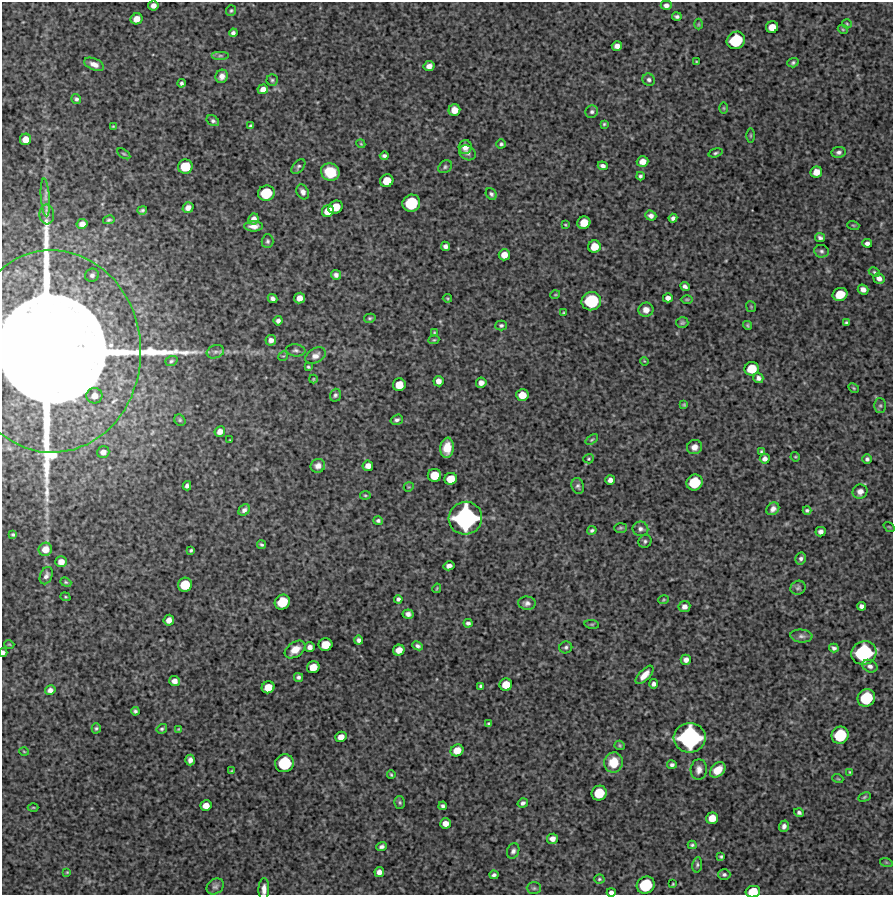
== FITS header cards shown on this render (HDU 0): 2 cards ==
NAXIS1  =                  891 /Length X axis
NAXIS2  =                  893 /Length Y axis

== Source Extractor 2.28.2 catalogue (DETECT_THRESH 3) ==
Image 891 x 893 px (HDU 0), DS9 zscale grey, 1 PNG px = 1 image px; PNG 895 x 897 px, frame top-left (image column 1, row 893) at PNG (2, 2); each listed source drawn as its Kron ellipse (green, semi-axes under 4 px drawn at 4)
Background 6270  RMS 250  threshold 761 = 3 sigma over >= 5 px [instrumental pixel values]
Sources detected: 254; all 254 listed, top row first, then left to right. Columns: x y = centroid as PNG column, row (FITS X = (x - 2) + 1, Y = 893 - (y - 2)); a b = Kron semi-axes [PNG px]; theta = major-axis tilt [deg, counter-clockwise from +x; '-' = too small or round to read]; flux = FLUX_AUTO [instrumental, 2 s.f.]
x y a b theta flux
666 5 5 4 - 7.0e+04
153 6 5 5 - 7.9e+04
231 10 6 5 - 2.5e+04
677 17 5 3 - 4.0e+04
137 19 6 5 - 1.4e+05
698 24 5 3 - 1.6e+04
847 24 5 4 - 2.1e+04
772 27 6 5 - 2.0e+05
843 29 5 4 - 1.8e+04
233 33 4 4 - 4.9e+04
736 40 9 8 - 7.8e+05
617 46 5 4 - 9.2e+04
220 56 9 4 0 3.3e+04
696 62 3 2 - 1.5e+04
793 63 5 4 - 3.6e+04
94 64 10 5 -23 1.1e+05
429 66 5 5 - 9.1e+04
222 76 7 6 - 9.2e+04
272 80 5 5 - 3.1e+04
649 80 6 6 - 4.6e+04
181 83 4 3 - 3.5e+04
263 89 5 5 - 1.0e+05
76 99 5 4 - 3.6e+04
724 108 6 4 -90 1.8e+04
454 110 6 6 - 1.8e+05
592 112 6 6 - 4.5e+04
213 121 7 5 -31 3.8e+04
604 124 4 3 - 2.2e+04
113 126 4 3 - 1.7e+04
250 126 4 3 - 2.3e+04
751 135 7 3 90 2.1e+04
25 139 6 5 - 1.6e+05
361 144 4 3 - 1.6e+04
501 144 5 4 - 3.3e+04
465 147 7 6 - 9.7e+04
839 152 7 5 10 5.3e+04
468 153 9 7 -36 5.9e+04
715 153 7 4 15 3.1e+04
124 154 7 3 -34 2.1e+04
384 156 4 4 - 4.3e+04
642 162 6 5 - 1.4e+05
185 166 7 7 - 4.1e+05
298 166 8 5 48 3.7e+04
603 166 5 4 - 5.6e+04
445 167 7 5 38 3.5e+04
330 172 9 8 - 4.2e+05
816 172 6 5 - 1.7e+05
640 176 4 3 - 3.4e+04
387 181 6 6 - 3.0e+05
303 192 8 5 -61 7.1e+04
266 193 8 7 - 5.8e+05
491 194 6 5 - 4.2e+04
45 197 19 4 -86 1.1e+05
411 203 9 8 - 7.6e+05
336 207 7 6 - 2.7e+05
188 208 6 5 - 9.0e+04
142 210 5 4 - 3.4e+04
328 211 6 5 - 2.3e+05
47 215 10 7 -85 8.4e+04
651 216 6 5 - 7.0e+04
673 218 4 4 - 4.7e+04
253 219 5 5 - 9.3e+04
109 220 6 4 11 2.9e+04
584 223 7 6 - 2.5e+05
82 224 5 5 - 9.9e+04
565 225 3 2 - 1.6e+04
853 225 6 3 -18 2.0e+04
254 226 9 5 0 1.1e+05
820 238 5 4 - 4.8e+04
268 241 7 6 - 3.8e+04
867 243 5 4 - 5.3e+04
446 246 5 4 - 6.1e+04
594 247 6 6 - 2.4e+05
821 251 7 6 - 4.3e+04
504 255 5 5 - 1.6e+05
874 272 6 4 -27 2.6e+04
92 275 7 6 - 4.9e+04
336 275 5 4 - 6.0e+04
879 278 6 5 - 7.7e+04
685 286 5 4 - 5.4e+04
863 290 5 5 - 8.7e+04
840 294 7 6 - 3.5e+05
555 295 5 3 - 1.6e+04
273 298 5 4 - 5.3e+04
299 298 5 5 - 1.2e+05
447 298 5 3 - 1.8e+04
668 298 5 4 - 7.8e+04
687 299 6 4 0 2.1e+04
591 301 10 9 - 9.1e+05
751 307 5 5 - 2.1e+04
646 310 7 7 - 1.0e+05
564 313 4 3 - 1.9e+04
370 318 6 4 14 2.6e+04
278 321 5 4 - 5.3e+04
682 323 6 5 - 3.3e+04
846 323 4 3 - 2.7e+04
501 325 6 5 - 3.3e+04
748 325 4 4 - 2.3e+04
434 333 4 3 - 1.8e+04
271 340 5 5 - 8.1e+04
434 340 5 4 - 2.1e+04
296 350 10 6 -7 4.7e+04
52 351 101 89 -89 4.4e+07
215 352 9 6 17 6.2e+04
283 356 5 3 - 1.5e+04
315 356 11 7 29 9.9e+04
171 361 6 4 19 2.8e+04
644 361 4 3 - 1.4e+04
308 367 4 3 - 2.4e+04
752 369 7 6 - 3.7e+05
758 378 5 5 - 5.4e+04
313 379 4 4 - 1.7e+04
438 381 5 5 - 9.9e+04
481 383 5 5 - 9.2e+04
399 385 6 6 - 2.5e+05
854 388 6 4 -28 2.1e+04
335 395 6 5 - 3.9e+04
522 395 6 6 - 2.2e+05
94 396 8 7 - 1.3e+05
684 405 4 3 - 2.2e+04
880 406 7 6 - 3.9e+04
180 420 6 5 - 2.5e+04
397 420 6 5 - 4.2e+04
220 431 5 5 - 1.1e+05
230 440 2 2 - 1.0e+04
592 440 7 4 34 2.6e+04
694 447 8 7 - 1.1e+05
447 448 10 7 84 2.7e+05
103 452 6 5 - 9.2e+04
762 452 4 3 - 2.5e+04
795 457 5 4 - 1.9e+04
589 459 5 4 - 2.0e+04
765 459 5 5 - 7.0e+04
867 459 4 4 - 4.2e+04
318 466 7 7 - 9.5e+04
368 466 5 5 - 1.1e+05
434 475 7 6 - 3.1e+05
451 479 6 6 - 2.6e+05
610 480 5 4 - 7.1e+04
694 482 8 7 - 6.0e+05
187 486 4 4 - 5.0e+04
578 486 8 6 -73 4.2e+04
409 487 5 4 - 1.8e+04
860 492 7 7 - 8.9e+04
365 495 5 4 - 2.1e+04
773 509 7 5 43 7.3e+04
244 510 6 5 - 5.7e+04
807 510 4 4 - 3.3e+04
465 518 17 16 - 2.6e+06
378 521 5 4 - 3.8e+04
889 527 6 3 -36 1.6e+04
620 528 6 5 - 2.8e+04
640 529 8 7 - 5.6e+04
592 530 5 4 - 3.4e+04
821 532 5 5 - 6.9e+04
13 534 4 3 - 2.7e+04
645 541 7 6 - 3.6e+04
262 545 4 3 - 3.0e+04
45 549 7 6 - 1.6e+05
191 550 4 3 - 2.7e+04
801 559 6 5 - 4.6e+04
61 562 6 5 - 1.3e+05
449 566 5 4 - 7.6e+04
46 576 9 6 67 6.7e+04
66 582 6 4 -21 2.5e+04
185 585 7 7 - 4.1e+05
437 588 5 3 - 1.7e+04
798 588 8 6 34 4.4e+04
65 597 5 4 - 2.0e+04
398 599 4 4 - 4.2e+04
664 600 5 3 - 2.0e+04
282 602 8 7 - 4.8e+05
527 603 9 6 -5 6.1e+04
861 606 4 4 - 5.9e+04
684 607 6 5 - 8.5e+04
408 614 5 4 - 6.4e+04
169 620 5 5 - 1.1e+05
468 623 4 4 - 4.5e+04
592 624 7 3 -8 2.1e+04
801 636 11 6 -5 6.4e+04
359 640 4 4 - 4.9e+04
9 644 5 3 - 1.5e+04
326 645 7 6 - 2.9e+05
418 646 5 4 - 4.4e+04
310 647 5 5 - 7.3e+04
566 647 6 6 - 4.0e+04
834 648 5 4 - 4.7e+04
295 650 11 7 34 1.8e+05
399 650 6 5 - 1.6e+05
3 653 4 3 - 4.8e+04
864 653 13 11 25 1.5e+06
686 660 5 5 - 8.2e+04
870 666 8 6 -26 7.2e+04
313 667 6 6 - 2.1e+05
644 675 11 5 46 1.5e+05
298 677 4 4 - 4.2e+04
174 681 5 5 - 9.4e+04
654 684 5 4 - 5.8e+04
506 685 6 6 - 2.5e+05
481 686 4 4 - 3.1e+04
268 687 6 6 - 2.4e+05
50 690 5 4 - 6.8e+04
866 698 9 8 - 7.7e+05
135 711 4 3 - 3.3e+04
489 724 4 4 - 3.1e+04
96 728 5 4 - 3.1e+04
162 729 5 4 - 3.0e+04
178 729 3 3 - 1.4e+04
840 735 9 8 - 7.4e+05
341 737 6 5 - 1.3e+05
690 738 16 15 - 2.5e+06
620 745 5 4 - 2.5e+04
457 750 6 5 - 1.9e+05
24 751 5 3 - 1.4e+04
190 760 5 4 - 7.8e+04
613 762 10 9 - 3.6e+05
284 763 9 9 - 8.4e+05
672 765 5 4 - 4.3e+04
699 770 10 8 84 9.4e+04
718 770 9 6 45 2.3e+05
231 771 4 3 - 1.5e+04
850 772 4 3 - 1.6e+04
391 775 4 3 - 2.1e+04
838 779 5 3 - 1.5e+04
599 793 7 7 - 4.7e+05
864 797 6 4 28 2.5e+04
400 802 6 5 - 2.8e+04
523 803 5 4 - 4.7e+04
206 806 5 5 - 1.5e+05
443 806 4 4 - 4.3e+04
33 807 5 3 - 1.5e+04
799 813 5 4 - 4.3e+04
712 818 6 5 - 2.1e+05
446 823 5 5 - 1.3e+05
784 826 6 5 - 6.2e+04
552 839 6 5 - 8.7e+04
692 845 4 4 - 2.7e+04
382 846 5 4 - 4.5e+04
513 851 8 6 67 5.5e+04
721 856 4 3 - 2.5e+04
886 862 6 4 -18 2.2e+04
697 865 8 5 80 3.4e+04
67 872 3 3 - 1.5e+04
379 872 5 5 - 8.3e+04
724 874 6 5 - 3.8e+04
494 875 4 4 - 4.2e+04
599 879 5 4 - 2.4e+04
673 884 3 2 - 1.7e+04
646 885 9 8 - 7.8e+05
215 886 9 7 35 5.2e+04
534 888 7 6 - 3.9e+04
264 889 11 5 88 9.4e+04
611 892 4 4 - 6.1e+04
753 892 7 5 10 3.8e+05
At the frame edge (FLAGS 8, measured only in part): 5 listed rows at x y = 52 351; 3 653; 264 889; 611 892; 753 892